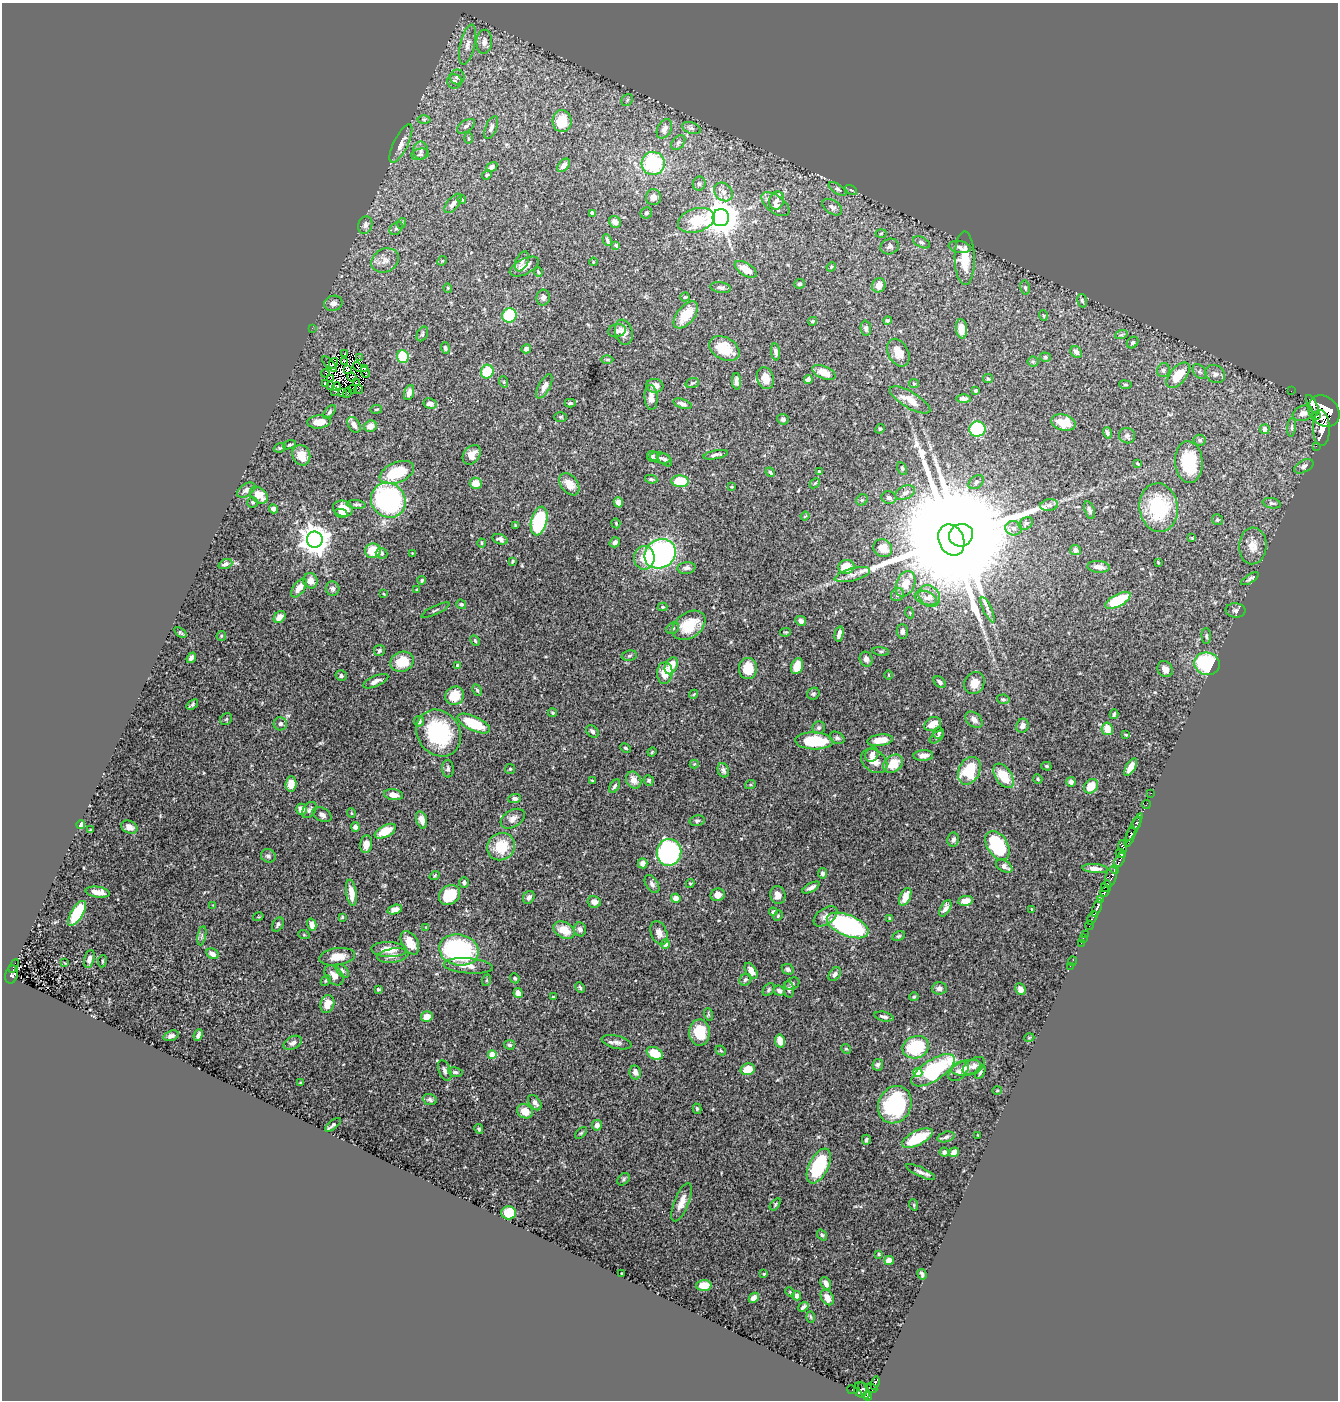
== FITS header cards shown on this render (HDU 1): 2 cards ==
NAXIS1  =                 1336
NAXIS2  =                 1398

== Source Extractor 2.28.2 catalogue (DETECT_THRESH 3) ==
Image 1336 x 1398 px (HDU 1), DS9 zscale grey, 1 PNG px = 1 image px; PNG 1340 x 1402 px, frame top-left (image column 1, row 1398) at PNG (2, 3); each listed source drawn as its Kron ellipse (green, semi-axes under 4 px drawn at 4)
Background 0.614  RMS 0.021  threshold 0.0627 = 3 sigma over >= 5 px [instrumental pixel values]
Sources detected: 507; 2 with non-positive FLUX_AUTO (blend fragments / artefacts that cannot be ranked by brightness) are neither listed nor drawn; of the other 505, the 500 brightest by FLUX_AUTO listed and drawn (5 fainter detections omitted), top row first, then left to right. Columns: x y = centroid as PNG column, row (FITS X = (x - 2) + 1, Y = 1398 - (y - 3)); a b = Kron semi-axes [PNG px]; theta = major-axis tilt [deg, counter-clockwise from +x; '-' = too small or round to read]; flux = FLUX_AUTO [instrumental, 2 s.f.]
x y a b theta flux
484 42 12 8 85 9.8
468 45 20 7 77 11
457 77 7 7 - 6.1
454 81 7 7 - 3.8
627 100 6 5 - 2.4
424 119 6 4 1 2.5
562 121 11 9 -88 27
466 126 10 5 34 4
491 127 12 5 67 4.4
691 128 10 5 -16 3.9
664 129 10 7 62 6.7
469 138 6 4 -89 1.6
678 142 8 5 49 3.1
401 143 21 7 64 12
421 150 9 7 90 5.7
420 154 9 5 10 3.4
653 163 11 11 - 94
564 165 8 5 50 6.7
492 167 6 4 32 6.3
487 175 5 4 - 1.7
699 184 7 6 - 3.2
837 189 10 5 -34 3.7
851 190 6 4 -31 2
723 192 10 8 -45 8.6
653 197 8 7 - 6.9
462 200 4 3 - 1.2
777 200 9 7 71 7.2
453 203 12 5 50 6.6
775 204 16 8 -37 12
832 207 11 6 -34 5.5
592 213 4 4 - 4
646 213 6 5 - 2.9
721 218 8 8 - 3100
696 220 19 11 17 44
615 222 6 5 - 8.1
402 223 5 3 - 1.5
365 225 9 7 73 6.5
396 228 7 5 47 2.9
881 233 5 3 - 1.5
607 240 6 3 -65 2.5
921 242 9 5 -25 3.3
616 245 4 3 - 2.4
890 246 9 7 20 4.9
960 247 11 6 -9 5.9
965 258 27 10 -89 38
385 260 14 11 29 12
442 261 5 4 - 1.6
522 261 10 6 66 5.3
593 262 4 3 - 1
524 267 16 7 27 13
831 267 5 4 - 1.4
746 269 12 6 -32 20
538 272 5 3 - 1.6
799 284 5 5 - 2.7
879 285 7 6 - 11
448 288 4 4 - 1.3
721 288 10 5 -9 4.3
1025 288 7 5 -78 3
685 297 4 4 - 1.5
543 298 8 6 78 5.2
1082 301 7 4 -76 2.8
333 303 9 7 16 6.3
509 315 7 7 - 84
686 315 16 8 51 36
1043 316 5 3 - 1.7
888 320 4 3 - 2.7
813 321 4 3 - 2.1
312 328 2 2 - 12
866 328 8 5 -86 3.7
961 329 10 5 -84 16
617 331 9 6 13 4.8
624 332 13 8 -74 11
422 334 8 5 62 2.6
1121 335 6 4 19 2.2
1133 342 6 5 - 2.8
445 348 6 4 -73 2.6
724 348 16 11 -29 38
526 349 5 4 - 6
776 352 8 4 -83 5
1076 352 6 5 - 6.1
898 353 15 10 -63 15
345 354 3 2 - 0.97
403 357 6 6 - 59
1045 357 5 4 - 2.3
359 358 2 2 - 0.73
607 359 6 4 0 1.7
344 361 3 2 - 2.5
1033 362 5 5 - 2
333 363 5 2 - 3.5
330 364 10 2 -48 4.1
358 367 5 2 - 2.5
364 368 2 2 - 1.1
348 370 4 2 - 2.1
1163 370 7 6 - 3.9
365 372 5 2 - 0.85
487 372 7 6 - 60
824 372 12 6 -23 18
1200 372 9 5 -46 3.7
325 374 4 2 - 2.5
1215 374 10 8 -33 7.1
1178 375 15 8 49 33
352 377 5 2 - 1.5
331 378 2 2 - 1.5
765 378 11 8 -70 16
808 379 4 4 - 10
988 379 5 4 - 1.6
737 381 8 4 -87 5.6
504 382 6 3 -72 1.4
356 383 3 2 - 1
692 383 7 5 18 2.2
326 384 4 3 - 1.9
914 384 5 4 - 1.5
330 385 3 2 - 1
1125 385 6 3 -8 1.5
544 386 13 5 61 8.8
655 386 8 7 - 12
336 387 4 2 - 0.73
353 389 4 2 - 2
359 390 4 2 - 1.2
335 391 3 2 - 1.5
976 391 3 3 - 2.1
1291 391 2 2 - 8.9
342 392 2 2 - 1.5
409 392 8 4 72 7.3
347 393 5 2 - 0.73
651 397 12 6 -86 9.6
964 399 7 4 -1 4.4
910 400 23 8 -30 19
570 403 5 3 - 2.1
430 404 6 5 - 7
682 404 9 4 -20 6.3
1312 405 11 4 -60 710
376 409 6 3 9 1.3
1324 411 17 14 -47 8200
329 412 8 4 53 2.7
1303 413 10 7 20 9.3
1316 416 3 2 - 300
560 417 6 5 - 2
783 419 5 5 - 3.9
319 422 12 6 4 17
1063 423 12 8 -14 24
354 425 8 5 -59 6.5
370 426 6 5 - 13
1292 427 9 4 85 3.2
1321 428 17 8 -89 3500
880 429 5 4 - 1.6
977 429 8 7 - 130
1265 429 5 5 - 7.2
1107 433 6 4 -73 3.5
1127 436 8 7 - 4.6
1200 440 6 5 - 2.9
289 445 7 3 18 2
1316 446 2 2 - 8.6
280 448 6 4 19 2
301 455 10 8 -66 22
472 455 11 7 52 12
716 455 12 3 11 4.3
652 456 5 5 - 3.3
660 458 10 5 -11 4.3
665 460 8 5 -38 2.8
1189 462 21 14 -86 60
1137 463 4 2 - 1.4
1304 466 10 6 28 4.6
902 469 7 4 -64 2.2
819 471 4 3 - 1.1
770 472 5 3 - 2.1
397 473 18 10 23 62
651 479 6 4 -10 2.5
680 481 8 6 -5 45
976 482 8 6 37 4.4
476 483 6 5 - 16
815 483 6 4 44 1.8
569 484 12 8 -53 18
731 487 3 2 - 1.3
246 490 10 6 35 5.3
905 493 10 6 22 6.5
259 495 10 7 -42 19
889 498 7 6 - 4.4
388 500 18 16 -50 250
862 500 6 5 - 2.4
253 502 5 5 - 1.8
618 502 5 4 - 4.5
1272 503 9 5 -11 3
356 505 9 4 -3 2.6
1049 505 9 5 9 5.2
1159 508 24 19 -82 93
273 509 4 4 - 3.6
343 509 10 8 -17 15
1090 510 9 5 -72 4.2
341 513 6 4 -14 4.2
805 516 4 3 - 1.3
1217 520 5 5 - 2.3
539 521 14 8 76 120
616 523 5 4 - 1.4
1026 523 7 5 33 4
515 525 4 3 - 1.4
1013 528 8 7 - 6.4
961 535 12 11 - 40000
1192 538 3 3 - 1.1
500 539 8 5 -16 5.6
315 540 8 8 - 2100
951 540 16 12 -66 66000
615 542 5 5 - 4.9
481 543 4 4 - 1.9
1253 546 18 13 87 20
883 548 9 8 - 15
1075 550 5 5 - 6
373 551 8 7 - 34
382 553 6 5 - 3.5
412 553 3 3 - 1
660 554 16 14 35 350
644 558 12 10 89 21
512 561 4 2 - 1.5
1158 562 3 3 - 1.1
225 564 7 4 24 4.4
846 567 8 7 - 28
1099 567 11 6 -5 8.4
686 568 9 6 9 5.1
852 575 18 6 15 8.8
1250 579 10 4 33 3.4
422 580 4 3 - 2.2
311 581 8 7 - 9.4
905 584 13 9 65 22
299 588 11 5 54 12
333 589 7 7 - 4.6
417 590 3 2 - 1.2
384 594 4 3 - 1.2
898 595 7 6 - 4.1
929 596 12 10 -48 10
926 598 11 6 -19 7.6
1118 600 14 6 28 60
461 604 5 4 - 2.5
663 607 5 4 - 1.5
435 610 15 2 25 2.2
988 610 13 4 -64 4.2
1236 610 10 7 -4 4.2
910 613 5 3 - 1.2
280 617 7 5 48 11
801 621 5 5 - 6.6
689 625 18 12 35 40
673 628 7 5 32 2.7
902 631 7 5 -87 4.5
180 632 7 3 -37 1.9
786 632 5 4 - 1.6
839 634 7 4 77 6.5
221 636 5 4 - 1.8
1206 636 8 4 -88 2.9
475 641 6 4 -62 2
379 650 5 5 - 2.5
881 651 8 4 -8 2.2
629 656 8 5 9 2.9
191 658 6 4 52 5.3
866 659 7 6 - 5.2
402 662 12 10 20 31
1207 664 13 11 -16 110
457 665 3 3 - 1.6
671 666 9 6 65 24
797 666 8 5 71 26
748 668 10 9 - 30
1165 669 8 7 - 7.4
665 673 11 7 86 23
889 675 5 3 - 1.1
341 676 5 5 - 3.6
376 681 13 5 24 7.5
940 682 7 4 -41 4.4
974 683 11 10 - 15
477 690 6 4 -62 2.2
694 694 4 3 - 1.4
813 694 6 5 - 2.5
455 696 10 9 - 26
1003 699 6 4 -11 2.3
192 704 6 4 40 2.7
553 713 4 4 - 2.2
1114 714 5 3 - 2.4
226 719 6 5 - 2.1
974 720 10 6 -41 6.6
419 721 5 5 - 4.3
280 724 6 6 - 5.3
474 724 17 7 -25 55
933 724 9 6 29 14
1022 726 7 6 - 6.3
819 728 6 6 - 3.5
1107 729 6 5 - 20
592 731 7 5 -46 3.7
439 733 25 21 -54 130
939 733 5 5 - 2.5
1126 735 3 3 - 1.3
937 737 8 5 39 2.5
837 738 8 5 -27 3.3
880 740 13 6 8 16
814 741 19 8 -2 70
626 748 5 3 - 1.9
652 752 5 4 - 1.5
872 754 8 6 58 5.9
923 755 10 5 2 8
874 761 14 10 -36 17
694 764 4 4 - 1.3
893 764 11 8 36 26
1046 766 5 4 - 2.1
1131 767 10 4 60 12
448 769 9 6 -87 3.7
510 769 5 5 - 2
723 770 7 5 -69 3.8
969 771 14 10 64 53
1004 776 14 8 -55 45
1038 779 5 4 - 1.8
634 780 9 7 -58 12
649 780 5 5 - 2.8
592 781 3 2 - 1.4
1071 782 5 4 - 5.4
291 784 8 5 86 14
750 785 5 3 - 1.5
615 786 7 4 58 2.9
1091 786 8 6 49 23
1151 793 2 2 - 8.4
394 795 10 5 -8 9.8
515 798 6 4 3 4.3
1146 804 4 2 - 18
301 809 5 5 - 13
309 810 9 6 53 4.7
351 813 5 3 - 1.1
322 815 10 6 -28 5.8
513 819 13 8 31 8.3
421 820 9 5 -73 10
697 821 8 5 11 3.2
1137 823 7 3 69 330
81 824 4 4 - 12
129 827 8 6 -22 7.5
355 827 5 4 - 6.3
1134 827 16 4 62 790
90 830 3 2 - 1.2
385 831 11 6 27 31
1130 837 11 4 71 950
953 840 7 5 81 4.8
366 844 9 6 83 8.9
997 845 16 10 -57 100
1123 846 6 4 -79 320
501 847 14 13 - 44
669 852 13 12 - 300
1121 854 5 4 - 280
268 856 7 6 - 4.2
1119 860 8 4 60 380
643 863 5 5 - 9.5
1004 866 9 5 -30 6.8
1095 869 13 4 -4 8
1115 870 4 3 - 370
823 873 5 4 - 3.5
435 876 5 4 - 1.7
1111 877 10 5 73 460
464 882 5 5 - 3.6
690 883 4 4 - 1.5
652 884 10 6 -58 4.8
1106 886 6 5 - 1300
811 888 10 4 28 5.2
98 892 12 5 -9 15
1105 892 5 2 - 430
351 893 13 5 -81 17
449 895 11 9 38 43
718 895 7 6 - 9.8
778 895 9 7 -76 10
529 897 7 5 60 5.1
905 897 9 5 65 16
676 898 5 4 - 11
1100 900 4 3 - 400
966 901 7 5 8 14
594 902 6 6 - 7.7
213 905 4 4 - 1.1
945 908 9 4 61 7.6
1097 908 9 3 69 1200
395 909 7 4 16 7.3
1031 909 4 2 - 0.88
773 912 4 4 - 2.4
77 913 14 6 59 69
778 916 5 4 - 1.8
826 916 13 8 35 8.9
258 917 5 3 - 1.2
342 917 4 3 - 1.6
890 918 4 3 - 1.5
1092 918 7 3 60 120
278 925 8 5 59 3.5
312 925 6 4 -75 11
848 925 22 10 -22 270
1089 925 5 2 - 69
426 928 4 3 - 1.3
580 929 7 6 - 6
564 930 11 7 -29 27
659 933 12 8 -69 8.7
1085 934 2 2 - 15
304 935 6 3 -19 1.4
202 936 10 3 79 2.5
899 936 7 4 26 2.1
1083 938 3 2 - 14
410 943 13 8 -60 17
1081 943 2 2 - 5.1
665 944 5 4 - 9.2
389 950 17 7 -3 18
459 950 20 15 -13 200
212 954 6 5 - 9.8
393 956 15 7 9 7.7
337 957 18 8 8 19
89 959 9 5 76 5.2
102 961 6 3 83 1.4
1072 961 5 2 - 11
65 963 3 2 - 1.1
14 966 7 2 63 32
468 966 24 7 -4 14
1070 966 2 2 - 4.5
788 969 6 5 - 3.8
342 971 8 5 -45 3
751 971 9 5 -59 11
12 974 9 6 76 120
835 974 7 5 53 5.2
334 975 11 8 -48 12
515 978 5 4 - 2.3
487 980 6 4 71 1.6
745 980 6 5 - 3
326 981 6 4 48 1.9
792 984 8 5 28 3.3
580 987 5 3 - 2.2
939 988 7 6 - 5.9
378 989 3 3 - 1.8
789 989 8 5 -84 3.3
1020 989 6 5 - 5.4
769 990 7 5 53 2.4
779 991 6 5 - 4.8
518 993 5 4 - 9.3
553 997 3 2 - 1.3
914 997 5 4 - 1.7
327 1004 9 6 73 19
708 1014 6 4 -72 1.8
884 1016 10 4 -13 4.4
427 1017 6 5 - 14
700 1032 13 10 88 47
198 1035 6 3 66 4
171 1036 8 5 19 4.7
1029 1038 5 3 - 1.2
780 1041 6 5 - 15
617 1042 15 6 -14 6.4
293 1043 10 6 27 5.8
509 1045 5 5 - 2.9
916 1047 13 11 19 80
846 1049 5 4 - 1.8
721 1050 5 3 - 1.4
655 1053 9 5 -29 36
492 1055 4 4 - 38
878 1065 6 5 - 3.8
974 1066 12 7 33 6.8
966 1068 15 7 13 9.9
748 1069 7 6 - 20
445 1070 11 6 -69 5.2
933 1070 25 10 33 150
959 1071 12 7 45 7
455 1072 7 4 -10 2.8
635 1072 7 5 -80 7.2
918 1072 4 4 - 48
980 1072 7 4 60 2.5
301 1083 3 2 - 1.3
997 1090 5 3 - 1.2
430 1100 7 5 -22 3.3
535 1103 8 5 -53 7.1
895 1105 19 16 65 140
697 1109 5 4 - 2
525 1111 8 7 - 16
333 1125 9 4 38 3.6
597 1125 5 5 - 7.9
479 1129 5 4 - 2.6
581 1133 7 4 44 2.2
978 1135 2 2 - 0.82
946 1137 9 5 16 3.4
917 1138 16 7 26 52
866 1140 5 4 - 2.9
944 1152 5 4 - 2.8
954 1152 5 4 - 8.6
819 1166 19 9 63 81
921 1172 16 4 -25 5.6
623 1179 7 5 44 2.6
682 1202 20 7 68 14
775 1204 7 4 53 2.1
914 1205 5 3 - 1.3
509 1213 7 6 - 36
822 1235 6 4 -52 2.7
879 1254 4 3 - 1.6
889 1260 5 4 - 15
622 1273 3 3 - 1.7
764 1274 3 2 - 1.3
922 1274 5 3 - 3.2
826 1283 7 5 -58 8.6
704 1285 7 5 2 18
790 1292 5 3 - 1.4
797 1296 5 4 - 7.6
827 1297 8 5 -57 13
754 1298 5 4 - 9.2
803 1307 6 3 38 3.4
810 1317 5 3 - 1.6
875 1383 6 3 71 180
871 1388 6 4 -27 110
852 1390 5 3 - 23
860 1390 8 6 -68 370
864 1390 9 4 -65 300
867 1396 5 4 - 420
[5 fainter detections neither listed nor drawn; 2 non-positive-flux detections neither listed nor drawn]